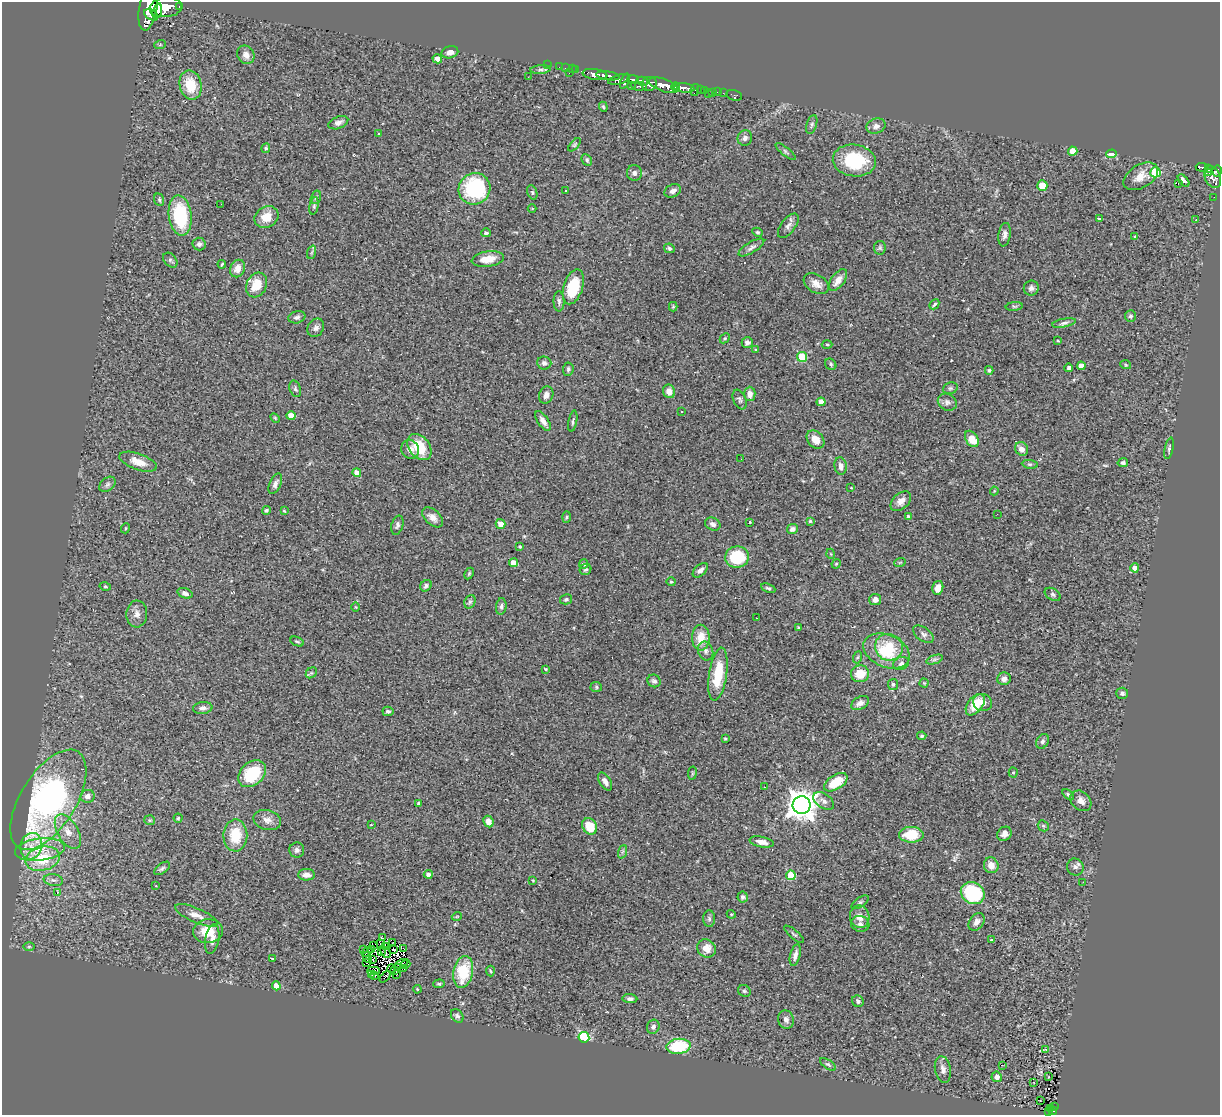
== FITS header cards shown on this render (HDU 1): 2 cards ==
NAXIS1  =                 1218
NAXIS2  =                 1113

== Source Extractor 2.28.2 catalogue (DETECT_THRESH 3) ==
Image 1218 x 1113 px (HDU 1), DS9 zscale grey, 1 PNG px = 1 image px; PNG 1222 x 1117 px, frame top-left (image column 1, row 1113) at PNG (2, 2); each listed source drawn as its Kron ellipse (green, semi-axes under 4 px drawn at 4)
Background 0.803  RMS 0.069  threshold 0.206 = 3 sigma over >= 5 px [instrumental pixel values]
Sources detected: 327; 5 with non-positive FLUX_AUTO (blend fragments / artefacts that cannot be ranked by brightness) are neither listed nor drawn; the other 322 listed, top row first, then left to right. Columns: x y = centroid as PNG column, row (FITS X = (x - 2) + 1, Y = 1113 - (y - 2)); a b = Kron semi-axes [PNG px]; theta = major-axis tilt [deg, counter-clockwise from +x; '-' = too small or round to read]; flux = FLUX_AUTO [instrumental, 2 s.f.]
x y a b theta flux
166 7 16 10 6 2800
179 7 3 2 - 96
148 8 23 9 80 3400
157 11 8 4 73 960
151 15 8 5 -30 860
160 45 6 3 19 5.9
450 52 8 6 15 21
246 55 10 8 -58 28
437 59 5 4 - 25
547 65 2 2 - 7.2
559 67 2 2 - 8.1
565 68 3 2 - 21
572 69 3 2 - 9.1
541 70 10 4 4 11
576 70 2 2 - 9
569 73 3 2 - 64
595 74 12 5 -9 1100
608 76 12 3 -8 1100
528 77 2 2 - 2.1
619 80 11 4 15 260
633 80 6 4 5 460
625 81 8 4 67 330
642 81 6 4 -16 310
649 84 7 7 - 710
191 85 15 11 -78 120
664 85 15 6 -20 1700
632 86 2 2 - 10
639 86 8 3 -5 130
676 87 4 3 - 420
684 88 10 4 -6 860
695 90 6 4 77 150
701 90 3 2 - 13
704 90 3 3 - 44
713 92 4 3 - 21
718 92 3 2 - 14
708 93 2 2 - 11
723 93 2 2 - 18
734 95 8 5 -15 17
603 107 5 4 - 5.5
338 123 10 6 22 20
812 124 10 5 73 12
876 126 10 7 17 20
379 133 2 2 - 2.9
745 138 8 7 - 17
575 145 8 4 49 7.1
266 148 5 4 - 7.4
786 151 12 4 -39 11
1073 151 5 4 - 76
1111 154 5 4 - 73
587 160 6 4 -63 11
854 160 21 16 -8 260
1202 167 6 3 -3 130
1208 169 4 3 - 92
1217 171 5 4 - 320
1155 172 5 5 - 290
634 173 8 7 - 19
1209 173 4 2 - 33
1141 176 19 11 31 56
1213 177 11 7 -65 510
1184 181 7 4 -49 22
1178 184 3 2 - 6
1042 186 5 5 - 71
474 189 16 15 - 440
565 190 3 3 - 17
673 191 9 6 25 21
532 192 7 5 -72 7.1
316 197 7 5 75 8.1
1214 197 2 2 - 2.8
159 200 6 4 -70 7.6
221 204 2 2 - 8.6
314 206 9 4 80 8.9
532 209 4 3 - 3.2
180 216 20 11 -83 290
266 217 12 10 30 64
1099 218 3 2 - 5.7
1196 220 3 2 - 3.9
788 226 14 7 53 22
757 232 5 4 - 7.2
486 233 5 4 - 10
1005 235 12 6 82 19
1135 236 3 3 - 5.2
199 244 6 6 - 13
669 248 5 4 - 9.3
751 248 14 5 30 17
880 248 7 6 - 8.6
312 252 7 4 70 7.9
488 259 16 7 9 72
170 260 8 6 -46 10
222 264 4 3 - 5
237 268 9 7 66 35
838 280 12 6 54 42
816 284 14 9 -31 35
257 285 13 10 62 89
573 287 18 9 72 160
1031 288 7 7 - 16
559 301 10 5 -89 13
934 304 5 3 - 8
1014 306 8 4 7 7.4
673 307 5 4 - 5.4
1131 316 6 5 - 9.9
297 317 8 6 15 13
1064 323 12 4 11 13
316 328 10 7 56 18
725 338 6 4 45 7
1058 341 3 2 - 3.6
747 342 5 5 - 15
827 344 5 3 - 5.3
756 350 3 3 - 5.2
802 357 5 5 - 210
544 363 7 6 - 15
831 364 6 5 - 7.8
1126 365 5 3 - 4.3
1081 366 4 4 - 40
1069 368 4 4 - 10
568 369 6 5 - 10
989 370 4 3 - 4.8
950 388 7 5 20 9.8
295 389 8 5 -72 10
669 391 7 6 - 33
750 394 7 5 -89 26
546 395 9 7 71 23
740 400 10 6 -67 12
821 402 4 4 - 46
947 402 10 8 -31 19
682 412 3 2 - 4.9
291 416 5 4 - 73
275 418 6 3 -45 4.9
543 421 11 5 -56 23
573 421 11 3 79 9.3
815 439 10 7 -50 47
972 439 9 6 -57 92
419 447 14 10 -52 120
1169 448 11 4 78 9.7
410 449 9 9 - 28
1022 449 7 6 - 24
741 459 2 2 - 3
138 462 19 8 -19 61
1123 463 5 4 - 9.3
1030 464 8 4 -8 7.6
841 466 9 6 -82 25
357 473 4 4 - 32
107 484 9 6 40 13
275 484 11 5 65 19
851 488 3 2 - 3.5
994 491 4 4 - 5
901 501 12 7 42 34
266 510 4 4 - 6.4
284 511 3 2 - 4.1
997 514 3 2 - 4.8
908 516 3 3 - 7.8
433 517 12 7 -43 33
566 517 6 4 88 5.8
810 521 4 4 - 5
750 522 3 2 - 3.8
501 524 5 4 - 38
713 524 8 6 -25 20
397 525 10 6 74 13
126 528 5 3 - 3.7
792 529 5 5 - 18
520 546 4 3 - 5.1
831 554 5 3 - 3.8
737 557 12 10 8 200
900 562 6 3 19 5
513 563 4 4 - 44
584 564 5 4 - 11
836 564 5 4 - 4.5
1135 568 4 4 - 37
585 569 6 5 - 8.4
700 570 9 5 43 22
469 574 6 4 64 6.3
671 582 4 4 - 4.9
105 586 6 4 -15 5.5
426 586 6 5 - 11
768 588 7 4 -24 8
938 588 7 5 76 33
185 593 8 5 -21 21
1053 594 9 5 -32 11
566 599 6 5 - 8.5
875 599 6 5 - 23
470 602 7 5 68 9.8
501 606 8 5 82 11
356 607 5 3 - 3.8
137 614 13 10 86 30
756 618 2 2 - 3
798 628 3 3 - 6.2
923 634 12 6 -34 16
701 638 13 9 -89 74
297 641 7 3 -25 6.7
889 647 14 13 - 110
706 651 10 7 -69 20
886 651 24 16 -23 180
858 657 6 4 70 5.6
934 660 9 4 19 8.7
901 663 8 6 24 15
546 669 3 3 - 5
311 673 6 4 42 8.8
718 674 27 9 82 170
860 674 9 8 - 82
1004 679 7 6 - 25
654 681 7 6 - 12
924 683 4 4 - 4.6
893 684 6 5 - 9
596 687 6 5 - 8
1122 693 6 5 - 14
860 703 9 6 30 22
983 703 9 8 - 29
975 705 12 7 52 95
203 708 10 6 5 19
388 711 6 4 -12 8.7
922 736 4 4 - 7.5
725 739 4 3 - 4.9
1042 741 8 5 60 12
692 773 7 3 82 5.1
1013 773 5 4 - 5.4
252 774 16 11 41 200
605 781 10 5 -58 21
836 782 13 7 32 140
764 787 2 2 - 3.2
1068 794 6 4 -35 9.5
87 796 7 6 - 25
48 800 56 27 58 1400
824 801 11 7 -33 21
1081 801 12 9 -41 32
419 803 4 3 - 10
802 805 9 9 - 6700
178 818 4 4 - 5.9
150 820 5 5 - 6.5
267 820 14 9 -16 30
488 822 6 5 - 32
371 825 3 2 - 2.7
590 826 8 7 - 100
1043 826 6 5 - 6.1
68 831 19 10 -60 56
1004 834 8 6 44 23
235 835 16 12 89 130
911 835 12 8 0 120
762 842 12 5 -11 32
31 846 13 10 75 62
40 850 25 11 7 110
297 850 7 7 - 15
622 852 7 4 71 8.8
42 859 17 12 13 190
991 865 8 7 - 40
1075 867 9 8 - 15
162 868 9 5 37 12
428 874 4 4 - 19
306 875 8 5 0 35
791 875 5 5 - 180
53 880 9 6 -9 15
533 880 4 3 - 4.4
1083 882 2 2 - 4.7
156 886 3 3 - 4.7
57 893 3 2 - 28
973 893 12 10 -33 340
743 897 5 5 - 14
860 902 10 4 34 10
731 914 4 3 - 4.2
196 915 23 7 -23 40
457 916 5 3 - 3.4
860 917 11 9 -77 37
709 919 8 6 -87 10
977 922 9 7 52 23
860 924 9 8 - 16
208 931 15 12 6 91
794 934 12 3 -41 8.1
382 938 3 2 - 11
212 939 15 7 80 34
992 940 4 3 - 15
392 943 3 2 - 4.1
380 944 3 2 - 5.1
373 945 4 2 - 5.1
29 947 6 4 1 5.4
385 947 3 2 - 3
706 948 10 8 -41 52
364 949 3 2 - 2.8
371 949 3 3 - 3.7
404 949 2 2 - 3
394 950 4 3 - 6
367 952 6 2 34 4.2
382 952 3 2 - 5.4
385 952 6 3 -56 7
795 955 11 5 76 23
367 957 6 2 -64 5.1
272 958 4 2 - 3.2
373 960 3 2 - 4.6
367 963 3 2 - 2.8
402 964 6 2 28 0.61
405 964 5 3 - 6
397 967 2 2 - 3.1
391 969 4 2 - 2.4
404 969 4 3 - 2
395 970 4 3 - 6.6
374 971 6 2 -1 4.9
490 971 5 3 - 4.9
463 972 16 10 79 180
371 974 3 3 - 6.4
374 975 3 2 - 0.54
396 975 3 2 - 2.7
385 977 6 2 46 6.6
439 984 6 4 4 7.3
276 986 4 4 - 41
417 989 4 3 - 4.2
744 991 6 5 - 8.6
630 999 7 4 -4 13
858 1001 6 5 - 14
457 1016 7 5 -49 12
786 1019 9 8 - 20
653 1027 7 6 - 15
584 1037 5 5 - 450
678 1046 12 7 6 240
1045 1049 3 2 - 2.9
828 1064 9 4 -34 8.8
1002 1065 2 2 - 3.4
943 1069 13 8 -79 25
997 1077 5 5 - 26
1048 1077 3 2 - 3.2
1034 1082 3 2 - 31
1040 1101 2 2 - 3
1054 1106 3 2 - 14
1050 1108 4 3 - 30
1048 1111 4 2 - 26
1053 1111 4 3 - 60
At the frame edge (FLAGS 8, measured only in part): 2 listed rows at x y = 148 8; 1217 171
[5 non-positive-flux detections neither listed nor drawn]